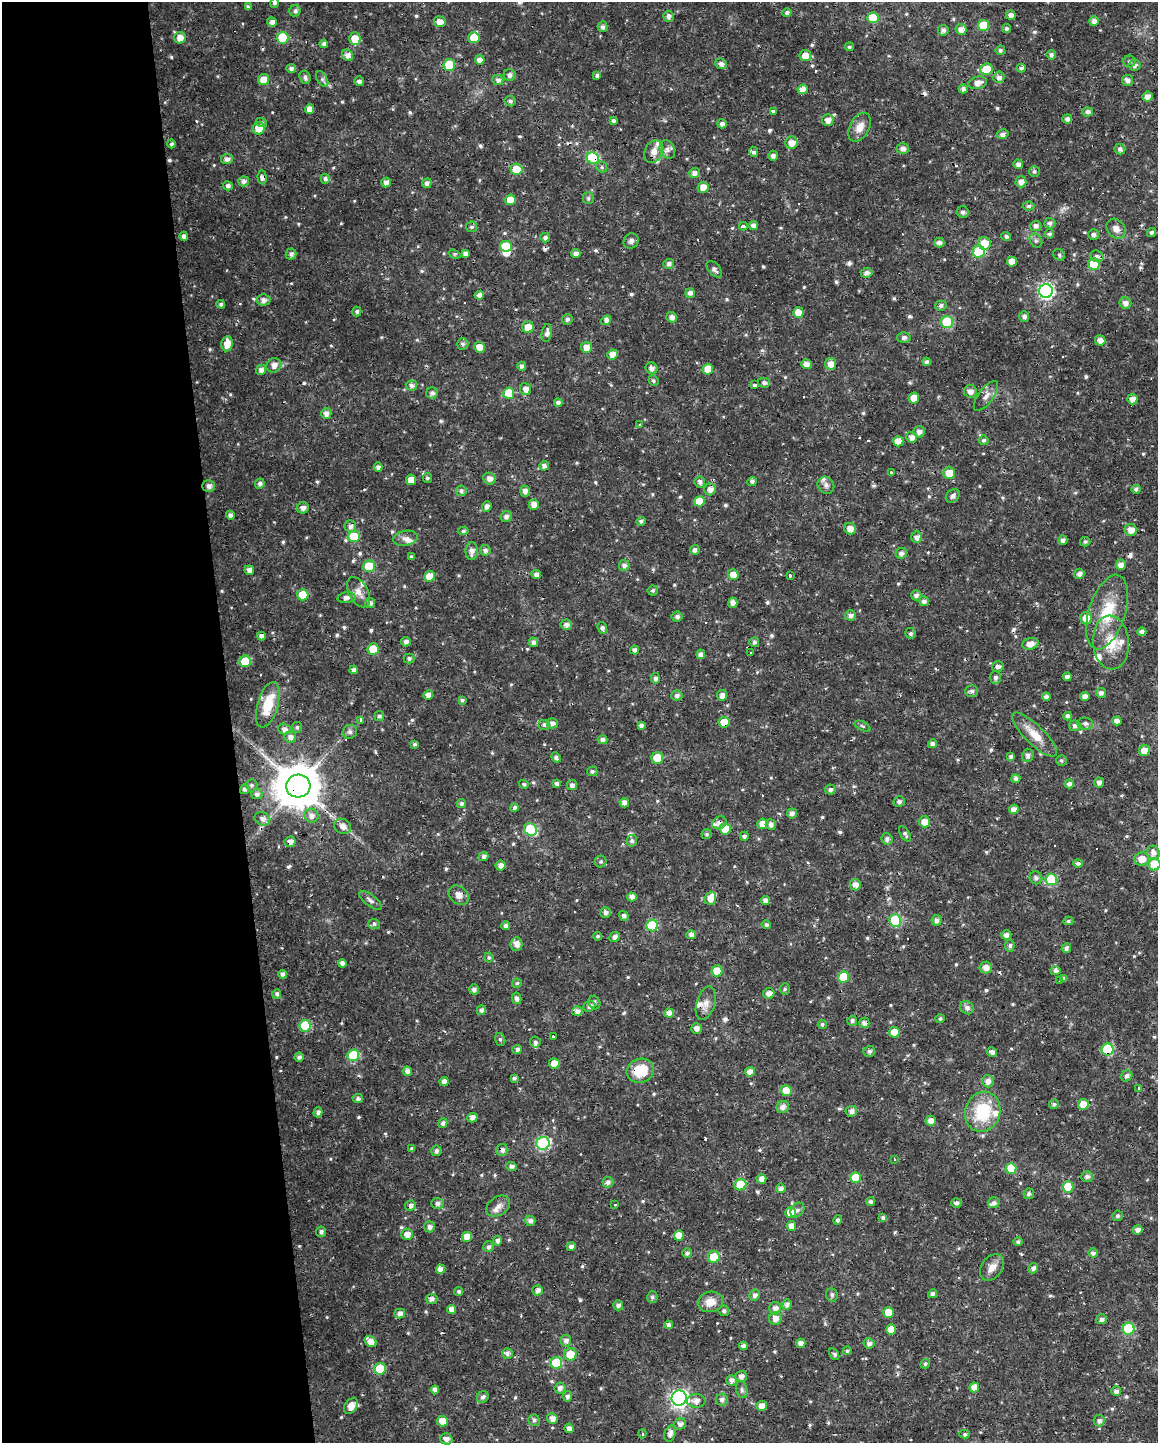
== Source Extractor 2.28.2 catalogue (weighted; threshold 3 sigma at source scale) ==
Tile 5 of 4 x 3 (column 1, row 2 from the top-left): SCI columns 1-1156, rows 1449-2889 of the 4625 x 4381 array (HDU 1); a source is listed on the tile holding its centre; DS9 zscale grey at full resolution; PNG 1160 x 1445 px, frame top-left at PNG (2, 2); each listed source drawn as its Kron ellipse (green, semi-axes under 4 px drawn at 4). Shown black and unused: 20% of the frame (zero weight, under 3 of 4 exposures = <1% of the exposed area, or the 3 px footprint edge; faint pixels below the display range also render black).
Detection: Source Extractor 2.28.2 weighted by HDU 2 'WHT'; one run over the whole footprint, this tile lists its part. Background 0.0225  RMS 0.0028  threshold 0.0126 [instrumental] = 3 sigma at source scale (4.5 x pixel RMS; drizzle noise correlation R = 1.50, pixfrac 1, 0.0396/0.0396 arcsec/px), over >= 5 px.
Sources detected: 696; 1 inside a brighter object's white glare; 33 cosmic-ray / hot-pixel residue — neither listed nor drawn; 16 inside a brighter listed object's ellipse — not listed separately; of the other 646, all 500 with FLUX_AUTO >= 0.54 (the completeness limit of this list) listed and drawn (146 fainter detections not listed), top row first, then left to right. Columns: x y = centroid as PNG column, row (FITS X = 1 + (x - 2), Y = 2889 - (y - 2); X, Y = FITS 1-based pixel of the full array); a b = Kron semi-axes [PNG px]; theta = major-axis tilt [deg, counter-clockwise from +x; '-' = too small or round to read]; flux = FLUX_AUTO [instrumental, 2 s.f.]
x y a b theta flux
274 3 4 4 - 0.78
248 7 4 4 - 0.99
295 11 6 5 - 1.1
787 13 5 4 - 0.73
1011 15 5 4 - 1.5
668 16 5 5 - 1
873 18 5 5 - 8.4
1094 21 5 5 - 1.5
272 22 5 4 - 1.3
440 22 6 5 - 2.2
984 25 5 5 - 7.9
603 27 5 5 - 1
961 29 5 5 - 1.8
1006 29 4 4 - 0.63
943 30 5 5 - 1.1
180 38 6 5 - 2.6
283 38 6 6 - 13
474 38 5 5 - 6.1
355 39 6 5 - 4.1
324 44 4 4 - 1
849 47 4 4 - 0.63
1000 50 5 4 - 0.7
347 55 6 5 - 1.7
1051 55 4 4 - 0.82
805 56 5 5 - 3.2
480 60 5 4 - 1.9
1129 61 6 6 - 0.55
721 64 6 5 - 1.2
449 65 6 6 - 10
1134 65 6 5 - 1.2
291 68 4 4 - 1.1
1021 68 4 4 - 0.83
987 69 6 5 - 7.3
510 75 6 6 - 1.1
597 76 4 4 - 0.87
305 77 7 5 -70 0.96
999 77 6 5 - 1.5
264 79 6 5 - 3.6
322 79 8 5 -60 0.79
498 80 5 5 - 1.2
1127 80 5 5 - 1.3
359 81 5 4 - 0.99
978 83 9 6 15 2
803 89 5 4 - 2.7
963 89 4 4 - 1.1
1148 97 5 5 - 1.9
510 101 5 5 - 0.71
309 109 5 4 - 2.1
773 111 4 3 - 3.8
1087 112 5 5 - 1
1067 119 5 4 - 0.95
828 120 6 5 - 2
614 121 4 4 - 1
261 122 6 4 -17 0.62
722 124 5 4 - 1.1
860 127 15 10 61 2.9
259 128 6 6 - 3.8
1003 134 6 4 14 1.4
792 143 6 6 - 2.5
171 144 4 4 - 0.59
903 148 6 5 - 1.3
1120 149 5 5 - 1
667 150 9 7 -61 1.2
654 152 12 8 65 2.2
753 152 5 4 - 0.96
773 156 5 5 - 1.1
593 158 6 5 - 28
227 159 6 5 - 1.3
1018 164 5 5 - 1.3
602 167 6 5 - 0.55
516 169 6 6 - 8.4
1034 171 5 5 - 0.54
694 173 5 5 - 1.4
262 177 7 4 -86 1.2
325 179 5 4 - 0.98
244 181 5 5 - 1.3
386 182 5 4 - 1.5
1021 182 5 5 - 1.8
427 183 5 4 - 1.1
228 186 5 4 - 1.2
703 187 5 5 - 2.9
588 198 6 5 - 0.55
510 200 5 5 - 4.2
1029 206 6 4 2 0.62
963 212 6 5 - 0.82
1050 223 5 5 - 0.95
753 225 4 4 - 1.2
743 226 4 3 - 1.8
1036 226 5 5 - 1.3
471 227 5 5 - 0.65
1116 229 11 8 -52 2.1
1151 233 4 4 - 0.65
1049 234 5 4 - 0.79
1093 235 5 5 - 1
184 236 4 4 - 1.1
1006 236 5 4 - 0.64
545 238 5 4 - 0.99
631 241 8 7 - 1.1
1036 241 7 5 -53 0.66
939 243 5 5 - 1.1
984 243 6 6 - 4.4
506 246 6 5 - 9.3
979 252 6 6 - 19
291 254 5 5 - 1
455 254 6 3 -17 0.55
465 254 4 4 - 1.1
576 254 5 4 - 1.3
1059 255 6 5 - 0.56
1097 256 7 6 - 0.87
1012 262 5 5 - 2.8
668 264 5 5 - 1.1
1094 264 6 5 - 9.3
714 269 10 5 -48 1.1
866 273 6 5 - 1.1
1046 291 7 6 - 62
690 293 5 4 - 1.3
479 295 5 4 - 1.4
264 300 7 6 - 1.3
1125 303 6 5 - 1.5
221 304 4 4 - 0.74
941 306 5 5 - 0.85
357 312 5 4 - 0.68
798 312 5 5 - 4.5
1024 316 5 5 - 0.97
672 317 5 5 - 1.4
567 319 5 5 - 0.8
606 320 5 4 - 2
947 322 6 6 - 16
528 327 6 5 - 3.8
547 333 9 5 80 1.4
904 337 6 5 - 1.1
1100 340 5 5 - 2
227 344 7 5 80 3.8
463 344 6 5 - 0.86
479 347 5 5 - 3.3
586 347 5 5 - 2.4
613 354 5 5 - 2.3
927 362 4 4 - 0.97
806 364 5 5 - 1.7
831 364 6 5 - 2.3
274 365 7 7 - 2
522 366 4 4 - 1
651 368 6 5 - 1.4
708 369 5 5 - 4.2
261 370 5 5 - 1.5
653 380 5 4 - 0.55
764 383 6 5 - 1
411 385 6 5 - 1.1
755 385 4 3 - 1.1
526 389 6 5 - 1.8
970 391 6 6 - 1.7
432 393 6 5 - 1.2
509 393 6 5 - 7.8
986 396 18 7 53 1.8
914 398 5 5 - 3.8
1133 399 5 5 - 2.1
558 403 4 4 - 0.95
326 413 5 5 - 1.6
640 425 3 3 - 0.6
919 432 6 5 - 1.4
912 437 5 5 - 1.6
984 440 5 4 - 0.72
898 441 5 5 - 3.9
544 466 5 4 - 1.3
378 467 4 4 - 1
891 472 3 3 - 0.86
949 473 6 5 - 4.1
428 478 5 4 - 0.56
489 479 6 5 - 1.7
411 480 5 5 - 3.2
752 481 5 4 - 0.76
700 482 5 5 - 1.2
260 484 5 4 - 0.98
826 485 9 8 - 1.2
209 486 6 6 - 1.2
710 489 6 6 - 1.7
1136 489 4 4 - 0.79
461 491 5 5 - 0.91
525 491 5 5 - 1.4
953 496 8 6 43 1.1
699 501 5 5 - 5.4
534 505 5 5 - 2.1
487 506 5 4 - 1.3
303 508 6 5 - 1.3
230 515 4 4 - 1.2
506 517 6 5 - 1.2
641 521 5 4 - 0.76
350 526 6 5 - 1.2
850 529 6 5 - 2.4
1131 530 6 6 - 2.5
463 531 5 4 - 0.62
354 536 6 5 - 9.1
917 537 5 5 - 1.4
405 538 12 7 9 1.7
1063 540 5 4 - 1
1085 542 5 4 - 0.63
485 550 5 5 - 1.1
695 550 5 4 - 1.2
472 551 9 6 89 1.7
901 553 6 5 - 1.2
411 557 4 4 - 0.55
624 565 5 5 - 1.2
1121 565 5 5 - 2
369 566 6 5 - 11
249 570 5 5 - 1.7
536 574 5 4 - 1.2
1079 574 5 5 - 1.3
733 575 5 5 - 3.9
790 575 3 3 - 1.1
430 576 6 5 - 4.1
653 590 5 5 - 0.64
358 592 16 10 -61 2.4
303 595 5 5 - 7.3
916 595 5 5 - 0.98
347 598 9 5 4 1.9
924 601 5 5 - 1.1
370 603 5 5 - 1.1
733 603 5 5 - 1.5
1107 612 39 18 72 12
850 615 5 5 - 1.3
677 617 6 5 - 0.96
1086 618 6 6 - 3.8
566 625 6 5 - 1.2
602 628 6 4 -70 1.1
1142 632 4 4 - 1.2
910 633 5 5 - 0.69
261 636 4 4 - 1.2
406 642 5 4 - 1.2
533 642 5 4 - 1.2
754 642 5 4 - 0.82
1111 643 27 18 -86 7.9
1030 644 8 5 17 2.2
373 649 6 5 - 6.6
635 650 4 4 - 1.2
751 653 3 3 - 0.74
701 654 5 4 - 1.5
409 658 5 5 - 0.74
245 661 6 5 - 9.6
998 666 6 5 - 1
354 670 4 4 - 1.3
1067 677 4 4 - 1.1
655 678 5 4 - 1
995 678 6 5 - 0.84
972 691 6 6 - 0.89
1101 693 5 5 - 1
428 695 5 4 - 2
677 695 5 5 - 0.98
722 695 5 5 - 1.8
1085 696 4 4 - 1.6
1046 697 4 4 - 1.1
462 700 4 4 - 0.66
268 705 23 10 74 8
379 716 5 5 - 0.77
1068 716 4 4 - 0.95
361 720 4 3 - 1.7
1117 721 4 4 - 1.5
724 722 5 5 - 4.1
552 723 5 5 - 1.2
1085 723 8 6 -4 1
544 725 6 5 - 0.75
641 726 4 4 - 0.94
862 726 8 4 -27 0.57
1075 726 5 5 - 0.92
297 727 5 5 - 0.59
284 729 6 5 - 1.3
350 732 7 7 - 0.99
1034 735 30 9 -44 4.9
290 737 6 5 - 1.3
602 740 5 4 - 1
415 744 3 3 - 0.61
932 744 4 4 - 1.3
1144 751 5 5 - 3.7
1028 755 6 5 - 1.2
556 757 5 4 - 1
1011 757 4 4 - 1
657 758 6 5 - 9.6
1061 761 5 5 - 0.55
592 771 5 5 - 0.7
1016 779 4 4 - 0.9
1099 782 5 5 - 1.2
524 784 5 4 - 0.54
557 784 4 4 - 1.1
1069 784 4 4 - 1
251 785 6 6 - 0.55
572 785 5 5 - 1.1
298 786 12 11 - 1100
245 789 5 4 - 1
830 789 5 5 - 1
257 794 5 5 - 1.2
899 802 6 5 - 0.76
624 803 5 4 - 1.6
461 804 5 4 - 0.85
514 808 4 4 - 0.88
1014 809 5 4 - 1.8
792 813 5 5 - 1.3
311 816 7 6 - 1.6
262 819 8 6 -24 1.5
924 822 6 5 - 2.9
719 823 7 6 - 1.5
762 824 5 5 - 2.5
771 824 5 5 - 1.3
343 826 8 7 - 1.9
530 829 7 6 - 19
725 829 6 5 - 6.9
706 834 5 5 - 0.7
905 834 8 4 -59 0.71
744 836 4 4 - 1
887 839 6 5 - 1
632 841 6 5 - 0.71
290 842 5 5 - 1.7
1153 853 7 6 - 1.6
484 856 5 4 - 1.2
1142 859 7 6 - 3.5
601 861 6 6 - 0.55
1078 863 5 4 - 0.8
1155 864 6 6 - 9.3
501 866 5 5 - 1.7
1036 878 6 6 - 0.91
1051 879 6 5 - 14
855 885 6 5 - 1.8
459 895 11 8 -40 2
632 897 5 4 - 1.7
710 898 6 5 - 3.1
370 900 13 5 -37 1
765 900 4 4 - 1.3
605 913 5 5 - 1.3
624 916 5 4 - 1.1
895 920 6 6 - 11
936 920 5 5 - 1.3
1068 921 5 4 - 0.63
374 924 6 5 - 0.66
766 925 5 4 - 0.79
506 926 4 4 - 1.1
652 926 6 6 - 17
691 935 5 4 - 1.2
1006 935 5 5 - 1.4
597 936 4 4 - 0.56
614 937 5 5 - 1.2
516 944 7 6 - 1.8
1010 946 6 5 - 0.82
1066 948 5 4 - 1.1
489 957 5 4 - 0.58
342 963 4 4 - 1.1
986 967 6 6 - 1.9
1055 970 5 4 - 1.1
717 971 5 5 - 6.4
283 974 4 4 - 1.2
843 977 6 5 - 9.9
1064 978 4 4 - 0.83
1060 981 3 3 - 0.97
517 983 5 4 - 0.55
474 989 5 5 - 1.1
785 989 5 5 - 0.55
769 993 6 5 - 1.8
277 994 5 4 - 0.89
517 998 6 5 - 1
594 1002 7 5 -66 0.79
706 1003 17 9 74 2.3
589 1006 6 5 - 1.4
967 1008 7 6 - 1.1
481 1010 5 4 - 1.1
577 1011 5 4 - 1.3
669 1013 5 4 - 1.7
940 1019 4 4 - 0.55
852 1021 5 5 - 0.87
864 1023 5 5 - 1.2
822 1024 4 4 - 0.56
305 1026 6 5 - 10
697 1028 5 5 - 1.5
894 1032 5 5 - 4.9
553 1037 3 3 - 5.2
500 1039 6 5 - 0.56
535 1042 5 5 - 0.71
1108 1049 6 6 - 19
517 1050 4 4 - 1.1
869 1051 6 5 - 0.94
992 1052 5 4 - 1.3
353 1055 6 5 - 16
299 1057 4 4 - 1
554 1063 5 5 - 3.6
407 1071 5 4 - 1.3
640 1071 14 12 21 8.6
750 1072 5 4 - 1.7
1127 1076 6 5 - 1.1
514 1078 4 4 - 0.73
988 1081 6 6 - 1.6
444 1082 4 4 - 1.6
1138 1088 3 3 - 26
786 1091 5 5 - 4.5
358 1099 5 4 - 0.91
1054 1104 5 4 - 0.63
1083 1104 5 5 - 3.7
783 1107 6 6 - 1.4
851 1111 6 5 - 1.4
318 1112 5 4 - 1.2
983 1112 20 17 71 14
472 1118 5 4 - 1.3
931 1121 5 5 - 2.3
443 1123 5 4 - 1
543 1143 7 6 - 33
412 1149 4 4 - 0.54
502 1150 6 6 - 1.2
436 1151 5 5 - 0.94
894 1159 3 3 - 1.1
511 1166 5 4 - 1.1
1011 1168 5 5 - 7.6
1087 1176 6 5 - 1.1
855 1178 5 5 - 6.5
761 1179 5 5 - 1.7
608 1182 5 5 - 1.1
740 1185 6 5 - 12
1068 1187 5 5 - 8
781 1188 5 4 - 1.3
1029 1194 5 5 - 0.73
871 1202 4 4 - 0.89
437 1203 6 5 - 1.1
956 1203 5 4 - 0.88
994 1203 6 5 - 1
410 1205 5 5 - 1.2
615 1205 3 3 - 1.1
498 1206 13 9 34 2
797 1210 8 6 50 0.94
790 1212 5 5 - 3.8
1117 1216 5 5 - 0.7
883 1218 4 4 - 1.1
838 1220 5 4 - 0.75
530 1221 5 5 - 1.2
791 1226 5 5 - 1.9
429 1227 5 5 - 1.2
1137 1230 5 4 - 1.4
321 1232 5 5 - 1
407 1234 6 5 - 2.2
679 1235 5 5 - 3.1
467 1237 5 5 - 3.4
498 1241 5 4 - 1.2
1018 1242 4 4 - 0.68
488 1247 5 5 - 0.96
571 1247 4 4 - 1.1
687 1253 5 5 - 0.94
1093 1253 4 4 - 0.95
714 1257 6 5 - 7.7
992 1267 14 10 54 2.4
1033 1268 5 4 - 1.2
441 1269 4 4 - 2
538 1290 5 5 - 1.5
459 1291 4 4 - 0.72
933 1294 4 4 - 0.87
755 1295 5 5 - 1.1
832 1295 7 6 - 0.65
652 1297 6 5 - 0.72
431 1299 6 5 - 1.4
710 1302 13 10 11 3.3
787 1304 5 4 - 1.3
618 1305 5 5 - 1
775 1308 6 6 - 1.7
452 1309 4 4 - 2.1
724 1311 5 5 - 0.7
888 1312 5 5 - 3.8
400 1314 5 4 - 1.5
775 1318 6 6 - 1.9
1102 1319 5 5 - 1.1
668 1325 4 4 - 1.1
891 1329 5 5 - 3.7
1128 1329 6 6 - 16
371 1341 6 5 - 3.2
566 1341 6 5 - 1.1
801 1343 4 4 - 1.6
869 1343 5 5 - 1
743 1346 4 4 - 1.1
847 1351 4 4 - 0.78
507 1353 5 5 - 1.2
570 1354 6 6 - 5.3
834 1354 6 4 -58 0.69
556 1363 6 6 - 12
925 1364 5 4 - 0.6
380 1369 6 5 - 8.3
741 1376 6 5 - 1.4
731 1380 5 5 - 1.3
974 1387 5 5 - 2.6
560 1388 6 5 - 1.2
435 1390 4 4 - 1.4
742 1390 9 5 -73 0.67
1116 1391 5 4 - 1.1
567 1396 5 4 - 0.9
483 1397 6 5 - 0.97
679 1398 7 7 - 110
722 1400 6 6 - 1.2
696 1401 9 6 -3 1.8
351 1406 9 6 56 3.1
762 1406 5 5 - 2.7
552 1418 5 5 - 2
534 1420 5 5 - 0.88
442 1421 5 5 - 4.8
1099 1421 6 5 - 1.1
680 1424 6 5 - 1.3
569 1428 5 4 - 1.5
642 1434 4 4 - 0.56
670 1434 8 5 75 1.6
965 1434 5 4 - 0.62
446 1439 6 5 - 1.5
Overlapping masked pixels (flux is a lower limit): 12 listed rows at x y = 593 158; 209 486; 533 642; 268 705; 724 722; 298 786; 719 823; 290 842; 1108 1049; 640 1071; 502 1150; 410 1205
Isophote crosses this tile's border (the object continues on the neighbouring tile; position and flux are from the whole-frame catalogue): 2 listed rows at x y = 274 3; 1155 864